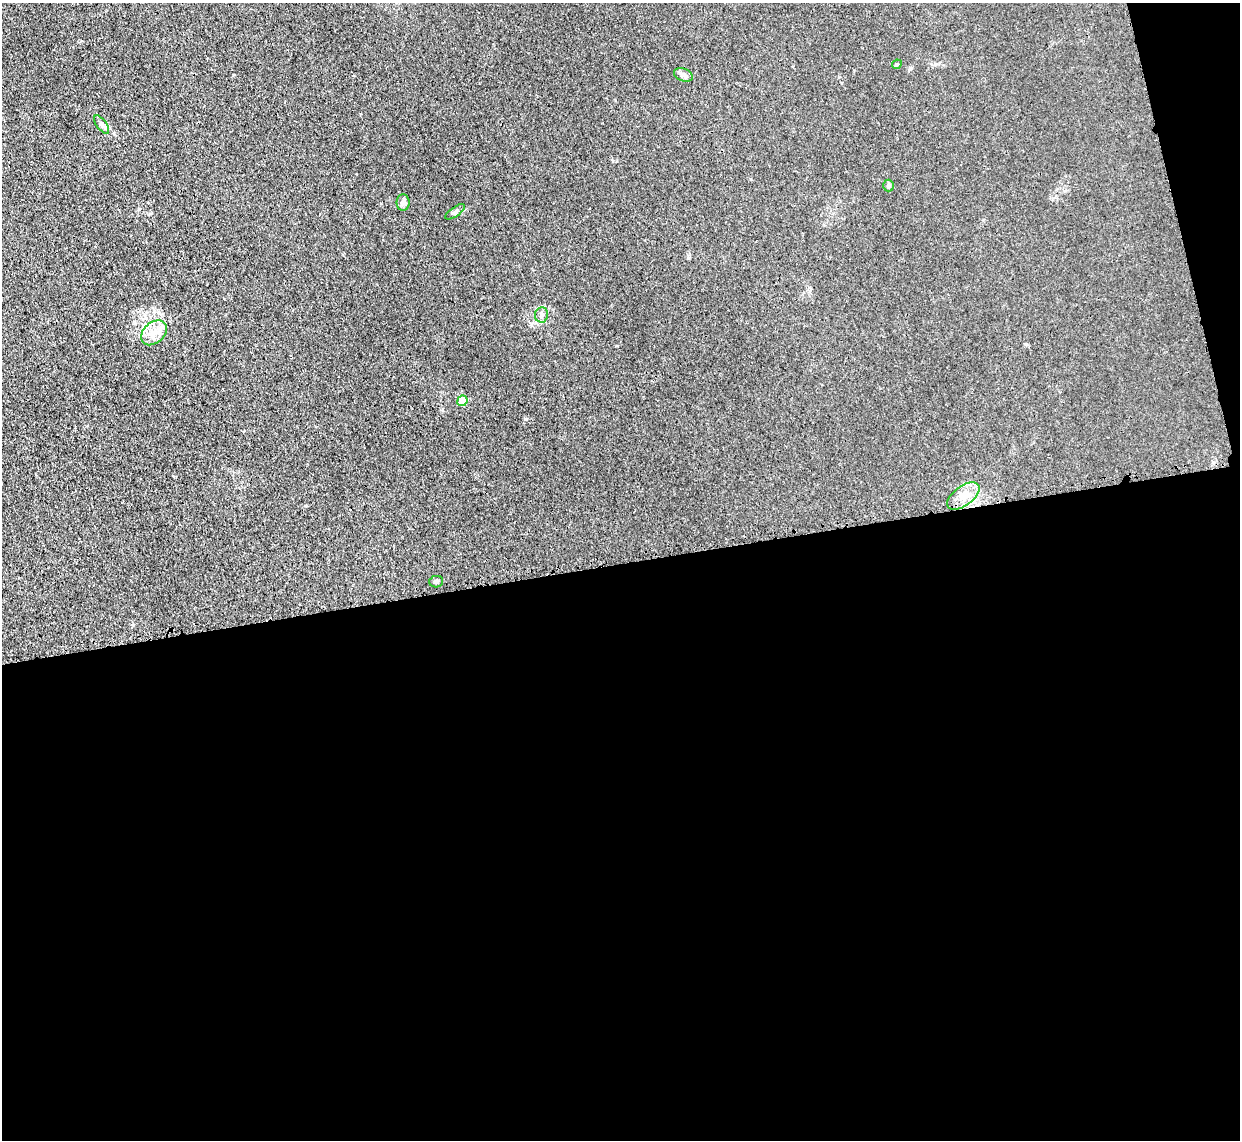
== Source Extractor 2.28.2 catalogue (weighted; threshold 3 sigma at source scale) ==
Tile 16 of 4 x 4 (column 4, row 4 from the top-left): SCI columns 3739-4976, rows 155-1292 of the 5002 x 4979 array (HDU 1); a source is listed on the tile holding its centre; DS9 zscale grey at full resolution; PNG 1242 x 1142 px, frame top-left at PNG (2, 3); each listed source drawn as its Kron ellipse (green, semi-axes under 4 px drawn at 4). Shown black and unused: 53% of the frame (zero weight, under 3 of 4 exposures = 3% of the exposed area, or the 3 px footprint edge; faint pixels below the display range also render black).
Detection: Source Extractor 2.28.2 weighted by HDU 2 'WHT'; one run over the whole footprint, this tile lists its part. Background 0.0232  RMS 0.004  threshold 0.018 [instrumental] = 3 sigma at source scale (4.5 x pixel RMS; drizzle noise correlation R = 1.50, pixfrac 1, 0.05/0.05 arcsec/px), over >= 5 px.
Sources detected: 11; all 11 listed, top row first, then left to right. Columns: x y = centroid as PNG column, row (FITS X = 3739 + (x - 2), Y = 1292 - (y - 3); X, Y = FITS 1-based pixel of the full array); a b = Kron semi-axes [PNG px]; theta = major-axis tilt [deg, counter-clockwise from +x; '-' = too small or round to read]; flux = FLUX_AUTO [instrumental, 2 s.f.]
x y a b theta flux
897 64 5 4 - 0.44
683 75 10 6 -21 1.4
102 125 11 5 -53 1.3
888 186 6 5 - 0.69
403 202 8 6 -90 1.1
455 212 11 4 36 1.1
541 315 7 6 - 1.3
154 333 14 10 42 4.6
462 401 5 5 - 15
963 496 19 10 36 4.9
436 582 7 5 13 0.85
Unlisted compact peaks at least as high as the median listed source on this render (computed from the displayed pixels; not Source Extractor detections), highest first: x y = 526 419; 617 346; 1026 344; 133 625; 139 209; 233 75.